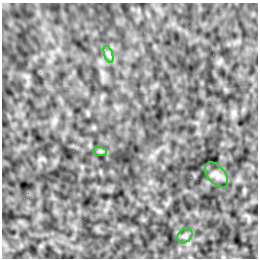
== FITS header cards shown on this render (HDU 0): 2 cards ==
NAXIS1  =                  256 /Number of positions along axis 1
NAXIS2  =                  256 /Number of positions along axis 2

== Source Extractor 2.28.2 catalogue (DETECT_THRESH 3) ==
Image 256 x 256 px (HDU 0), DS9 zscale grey, 1 PNG px = 1 image px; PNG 260 x 260 px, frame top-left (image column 1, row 256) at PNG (2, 3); each listed source drawn as its Kron ellipse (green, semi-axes under 4 px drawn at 4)
Background -2.07e-04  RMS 0.0023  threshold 0.00679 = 3 sigma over >= 5 px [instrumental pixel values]
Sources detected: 4; all 4 listed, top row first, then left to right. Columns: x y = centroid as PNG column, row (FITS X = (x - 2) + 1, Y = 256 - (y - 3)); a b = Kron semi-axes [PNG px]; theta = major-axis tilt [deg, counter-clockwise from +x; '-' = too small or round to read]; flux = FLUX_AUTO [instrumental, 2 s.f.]
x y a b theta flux
108 54 9 4 -71 0.36
100 151 7 4 -18 0.24
217 175 15 8 -51 0.81
185 236 9 6 44 0.44